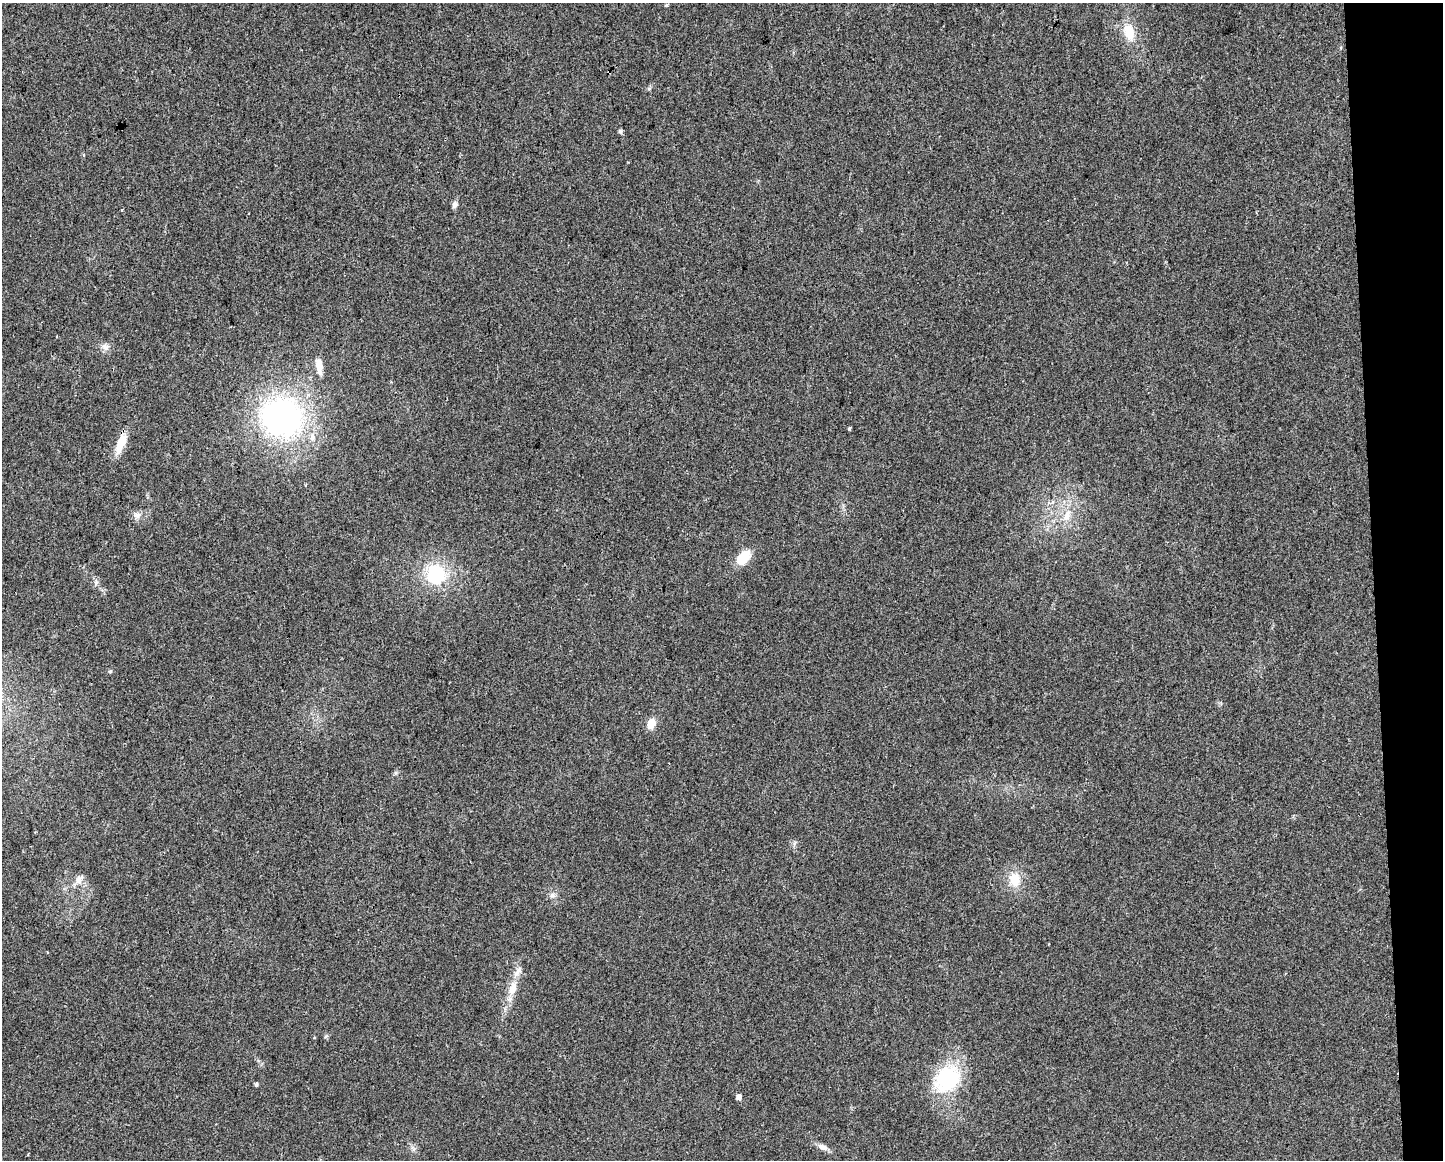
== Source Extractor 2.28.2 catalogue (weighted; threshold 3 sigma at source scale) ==
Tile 9 of 3 x 4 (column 3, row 3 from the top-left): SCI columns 2894-4334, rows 1159-2316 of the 4391 x 4633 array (HDU 1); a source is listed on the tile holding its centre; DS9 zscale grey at full resolution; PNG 1445 x 1162 px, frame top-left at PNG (2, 3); no overlay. Shown black and unused: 5% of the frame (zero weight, under 2 of 3 exposures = <1% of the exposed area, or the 3 px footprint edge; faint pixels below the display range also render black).
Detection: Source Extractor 2.28.2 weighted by HDU 2 'WHT'; one run over the whole footprint, this tile lists its part. Background 0.0515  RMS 0.0069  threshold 0.0308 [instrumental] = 3 sigma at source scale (4.5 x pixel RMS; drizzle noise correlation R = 1.50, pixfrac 1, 0.0396/0.0396 arcsec/px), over >= 5 px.
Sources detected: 32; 2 cosmic-ray / hot-pixel residue — not listed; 3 inside a brighter listed object's ellipse — not listed separately; the other 27 listed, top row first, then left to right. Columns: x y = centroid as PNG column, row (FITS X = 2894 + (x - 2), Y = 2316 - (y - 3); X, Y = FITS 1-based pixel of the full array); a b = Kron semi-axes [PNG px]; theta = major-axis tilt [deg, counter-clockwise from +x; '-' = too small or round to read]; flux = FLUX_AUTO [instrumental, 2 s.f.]
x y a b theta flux
667 5 3 3 - 1.5
1129 32 19 12 -72 15
620 131 6 5 - 1.1
455 204 9 6 74 2.5
122 210 3 2 - 0.9
105 347 11 8 -29 3.3
319 365 19 8 -82 7.4
391 382 3 3 - 0.6
282 418 40 35 -18 190
849 428 4 4 - 0.73
121 441 22 12 59 9.8
137 515 10 9 - 3.5
1067 516 18 8 75 7.9
743 557 17 11 47 15
435 574 22 21 - 40
96 582 6 6 - 1.8
110 671 6 4 1 0.83
651 723 12 9 71 6.7
79 879 12 9 77 4.7
1015 879 15 12 -86 13
552 895 8 6 -1 2.2
512 988 21 10 74 9.9
326 1036 6 4 19 0.85
947 1079 32 26 47 52
256 1084 5 4 - 1.4
739 1097 5 4 - 4.3
823 1147 14 7 -25 3.8
Unlisted compact peaks at least as high as the median listed source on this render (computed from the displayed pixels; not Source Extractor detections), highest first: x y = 396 773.